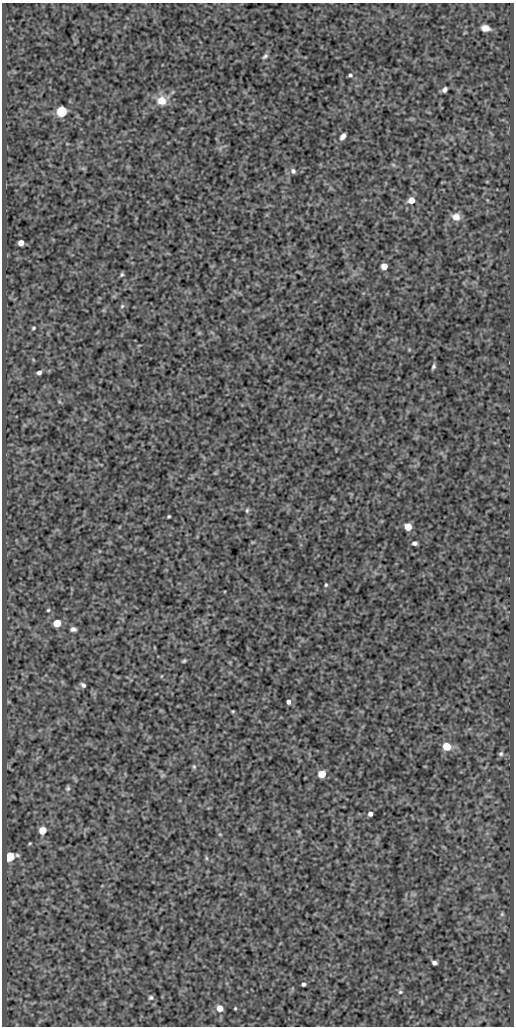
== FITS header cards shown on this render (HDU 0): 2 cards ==
NAXIS1  =                  512
NAXIS2  =                 1024

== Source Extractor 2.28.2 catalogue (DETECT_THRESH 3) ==
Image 512 x 1024 px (HDU 0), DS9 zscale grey, 1 PNG px = 1 image px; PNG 516 x 1028 px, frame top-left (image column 1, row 1024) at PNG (2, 3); no overlay
Background 485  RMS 0.99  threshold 2.97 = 3 sigma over >= 5 px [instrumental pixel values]
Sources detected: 48; all 48 listed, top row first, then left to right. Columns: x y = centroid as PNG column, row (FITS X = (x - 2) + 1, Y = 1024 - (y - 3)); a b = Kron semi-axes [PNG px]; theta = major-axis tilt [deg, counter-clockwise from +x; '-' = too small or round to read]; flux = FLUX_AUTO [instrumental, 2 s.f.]
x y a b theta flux
485 28 7 5 -10 610
265 56 8 5 44 160
350 75 5 4 - 120
444 90 5 4 - 200
161 101 11 10 - 960
62 112 5 5 - 7900
343 136 7 4 56 320
393 164 6 4 -20 93
83 168 7 4 -18 98
293 171 7 6 - 200
411 200 6 5 - 810
456 217 9 8 - 700
21 243 5 5 - 490
384 266 5 5 - 990
122 275 6 5 - 110
122 306 5 5 - 110
33 328 4 4 - 96
433 367 5 3 - 120
39 372 5 4 - 220
247 510 7 5 75 110
169 516 3 3 - 84
408 527 5 5 - 1700
414 543 5 4 - 210
326 585 5 4 - 95
48 610 4 4 - 87
57 623 5 5 - 1700
73 629 6 5 - 220
184 661 5 3 - 90
83 685 6 4 -37 180
288 702 4 4 - 220
233 711 4 3 - 67
446 746 5 5 - 2400
501 754 6 6 - 140
194 767 7 5 -75 110
322 774 5 5 - 1600
68 788 8 6 81 140
370 814 4 4 - 260
42 830 5 5 - 1500
30 843 4 3 - 65
9 857 6 5 - 4600
206 858 6 4 -89 92
502 914 6 5 - 100
434 963 5 4 - 240
303 984 4 4 - 140
400 992 6 5 - 110
151 998 6 5 - 130
220 1008 6 5 - 770
235 1008 3 2 - 66